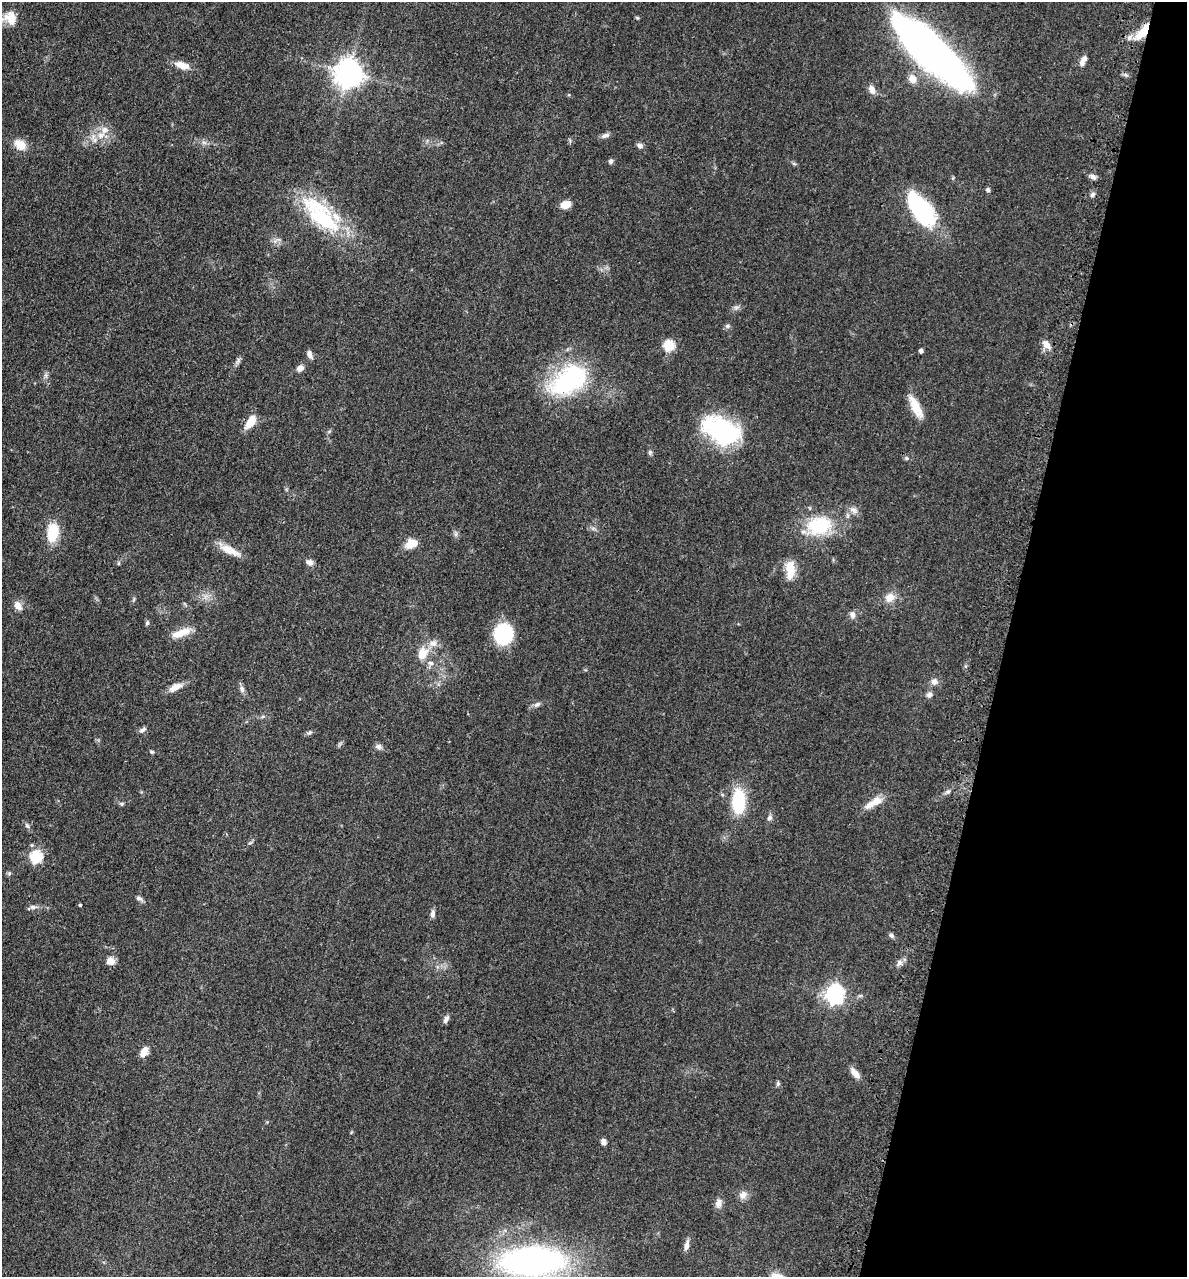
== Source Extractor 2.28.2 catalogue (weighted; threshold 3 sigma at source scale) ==
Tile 8 of 4 x 4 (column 4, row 2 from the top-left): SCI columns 3875-5059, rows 2623-3897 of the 5260 x 5242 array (HDU 1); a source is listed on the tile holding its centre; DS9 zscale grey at full resolution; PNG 1189 x 1279 px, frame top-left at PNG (2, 2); no overlay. Shown black and unused: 15% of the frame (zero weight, under 3 of 4 exposures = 7% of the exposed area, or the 3 px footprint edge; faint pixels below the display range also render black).
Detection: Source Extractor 2.28.2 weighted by HDU 2 'WHT'; one run over the whole footprint, this tile lists its part. Background 0.041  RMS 0.005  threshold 0.0223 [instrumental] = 3 sigma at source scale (4.5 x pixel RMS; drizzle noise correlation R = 1.50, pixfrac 1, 0.05/0.05 arcsec/px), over >= 5 px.
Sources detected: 84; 4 inside a brighter listed object's ellipse — not listed separately; the other 80 listed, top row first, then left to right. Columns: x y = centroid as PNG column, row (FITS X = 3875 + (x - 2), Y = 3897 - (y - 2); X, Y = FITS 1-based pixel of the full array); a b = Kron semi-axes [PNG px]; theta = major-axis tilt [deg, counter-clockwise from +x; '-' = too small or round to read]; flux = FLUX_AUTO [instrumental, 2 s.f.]
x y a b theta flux
637 17 6 3 -20 0.52
11 18 17 12 -61 8.5
1143 31 26 8 52 9.4
931 51 82 22 -44 340
1084 58 9 7 52 1.8
182 65 20 9 -20 4.9
349 73 9 8 - 590
912 79 12 10 -64 4.1
872 89 13 8 -62 2.8
104 130 10 9 - 3.7
605 135 11 6 15 1.8
20 145 16 12 -34 5.9
640 146 7 6 - 1.6
611 161 5 5 - 1.5
1093 177 9 6 -32 1.6
988 190 6 5 - 1.1
1092 194 7 5 51 1.2
566 205 8 6 19 6.9
921 209 35 17 -55 57
321 215 63 24 -46 44
736 307 7 4 19 1.1
727 326 7 5 -20 0.98
669 345 5 5 - 35
1046 345 14 8 -49 3.2
921 351 4 4 - 1.5
310 354 11 5 -73 1.8
238 360 7 4 72 1.1
300 368 8 7 - 2.6
568 380 55 31 33 51
916 407 28 9 -63 8.7
250 422 18 8 56 6.1
721 430 42 25 -24 54
906 458 5 5 - 0.73
854 510 12 7 -25 2.4
819 526 31 22 9 26
53 532 17 10 83 17
411 544 14 10 18 6.1
230 550 30 9 -25 6.6
310 562 9 7 -24 2
790 569 22 10 90 9
889 597 11 10 - 4.9
18 606 13 8 -58 3.1
852 614 9 7 -86 2
147 623 6 5 - 0.99
181 633 27 9 18 7.2
503 634 14 13 - 43
422 653 17 12 64 7.3
934 682 9 8 - 2.4
175 687 17 8 28 4.5
242 689 10 6 -74 1.6
929 695 8 7 - 1.7
537 704 11 5 29 1.6
142 730 10 6 35 1.4
310 732 8 4 31 0.92
379 746 8 7 - 1.6
152 752 6 4 -1 0.72
738 802 25 14 90 24
874 802 24 8 31 6.8
122 804 6 5 - 0.73
769 818 7 6 - 1.4
27 826 8 5 -53 1.1
36 857 6 6 - 56
9 873 6 4 -18 0.69
139 898 9 5 -23 1.4
80 905 3 3 - 0.89
33 907 9 6 -9 1.6
432 914 9 6 -90 1.8
891 935 7 5 -45 1.2
111 961 10 9 - 3.1
899 962 8 7 - 1.9
834 994 7 7 - 210
446 1019 11 6 57 1.5
144 1052 12 8 66 4.1
855 1073 16 7 -53 3.5
778 1083 8 5 88 0.88
603 1142 7 6 - 2
743 1195 11 9 74 3
718 1203 12 8 77 2.6
687 1245 13 6 78 2.3
532 1261 37 17 2 240
Overlapping masked pixels (flux is a lower limit): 2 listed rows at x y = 1143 31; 250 422